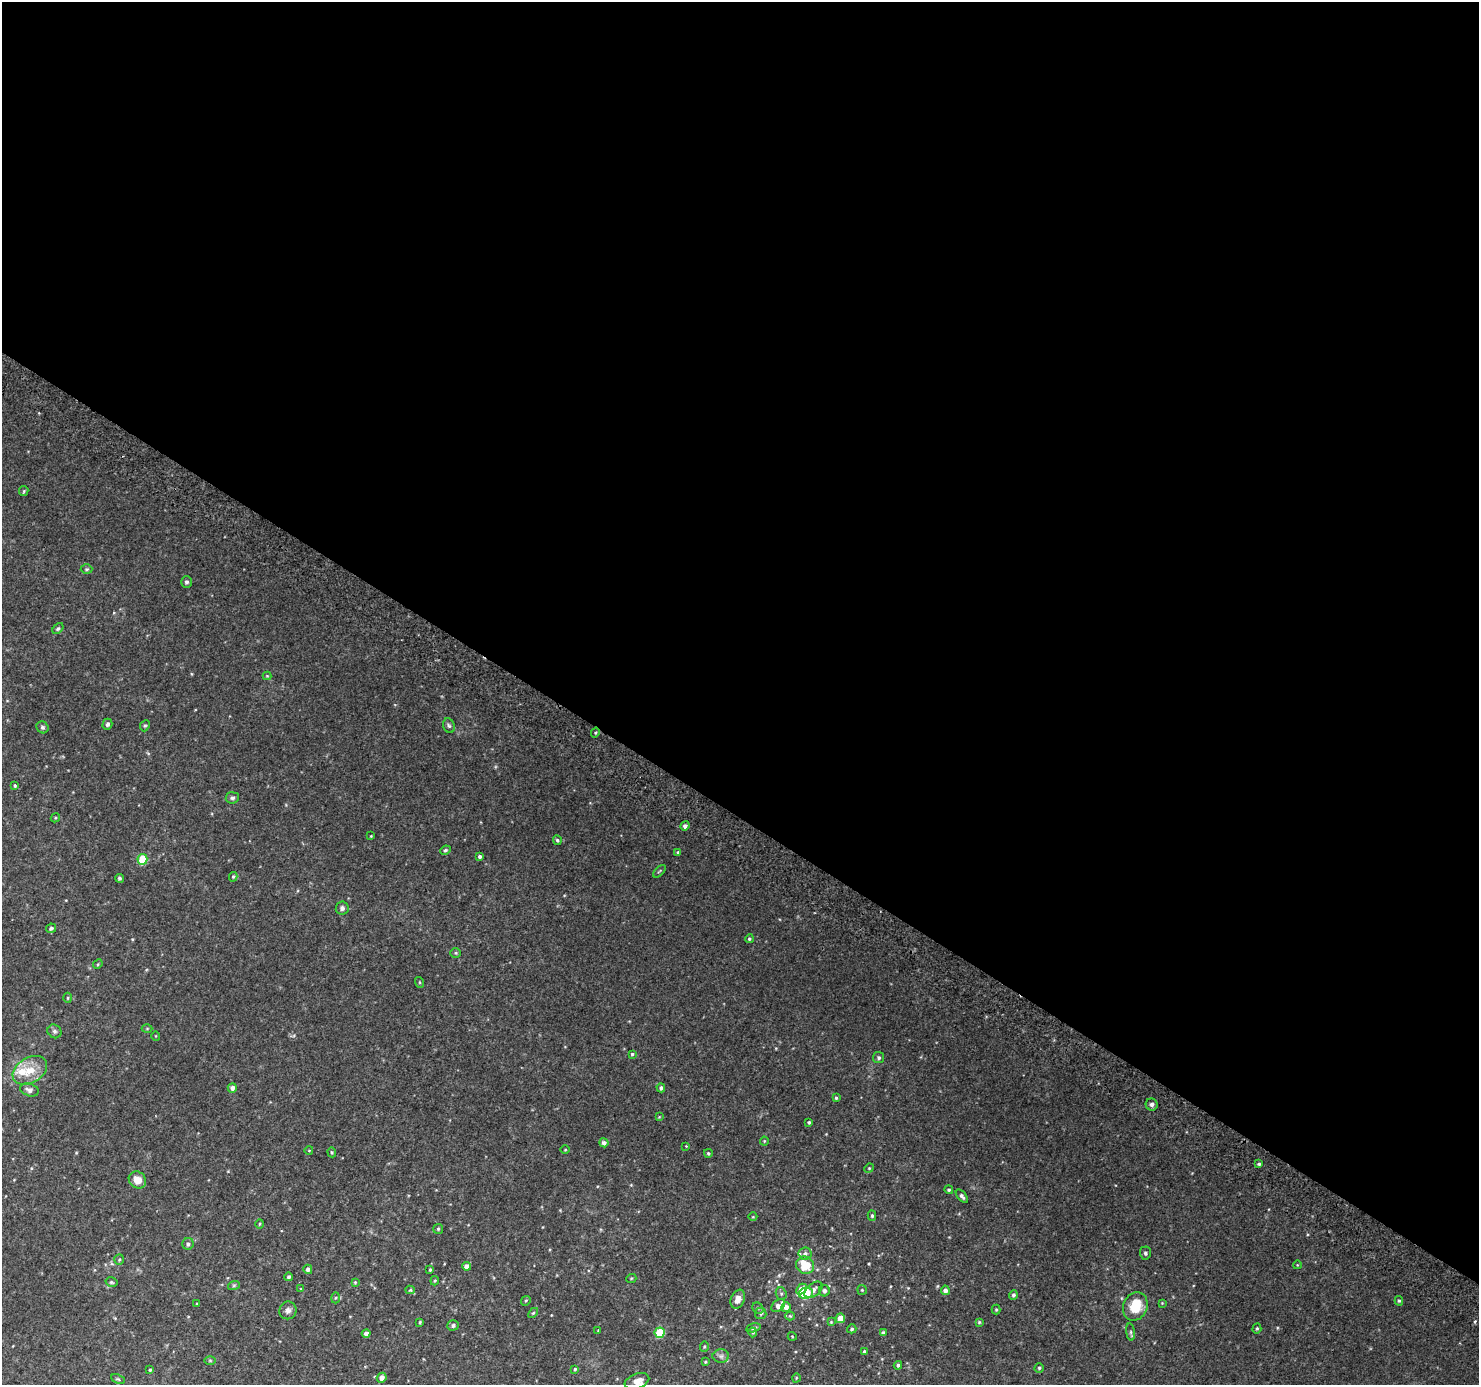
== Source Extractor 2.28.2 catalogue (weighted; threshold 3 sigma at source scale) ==
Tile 3 of 4 x 4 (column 3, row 1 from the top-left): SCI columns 2985-4461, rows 4438-5820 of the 5961 x 6042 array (HDU 1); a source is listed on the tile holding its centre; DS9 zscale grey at full resolution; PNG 1481 x 1387 px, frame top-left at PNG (2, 2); each listed source drawn as its Kron ellipse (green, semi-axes under 4 px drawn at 4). Shown black and unused: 59% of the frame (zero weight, under 2 of 3 exposures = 2% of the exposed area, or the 3 px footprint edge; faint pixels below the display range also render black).
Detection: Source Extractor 2.28.2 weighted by HDU 2 'WHT'; one run over the whole footprint, this tile lists its part. Background 0.0747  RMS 0.013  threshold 0.0567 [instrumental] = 3 sigma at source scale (4.5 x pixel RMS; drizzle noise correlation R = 1.50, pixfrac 1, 0.0396/0.0396 arcsec/px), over >= 5 px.
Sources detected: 130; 3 inside a brighter listed object's ellipse — not listed separately; the other 127 listed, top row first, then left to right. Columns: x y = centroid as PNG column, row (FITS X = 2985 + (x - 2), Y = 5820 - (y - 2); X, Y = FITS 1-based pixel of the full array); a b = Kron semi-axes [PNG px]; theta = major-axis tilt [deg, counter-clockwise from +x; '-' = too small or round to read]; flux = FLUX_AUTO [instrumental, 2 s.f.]
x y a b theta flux
24 491 5 4 - 1.4
87 569 6 5 - 1.8
186 582 5 5 - 2.8
58 629 6 4 47 2.1
267 676 4 4 - 1.2
107 724 5 5 - 3.6
145 726 6 4 66 1.7
449 726 7 5 -71 2.7
42 727 6 5 - 2.3
595 733 5 3 - 1.5
15 786 4 3 - 1.7
232 798 7 5 7 2.9
55 818 5 3 - 1.3
685 826 5 4 - 3.9
371 836 4 3 - 1.1
557 840 5 4 - 1.9
445 850 5 4 - 1.8
678 852 4 4 - 2
480 856 3 3 - 2.4
142 859 5 5 - 39
659 871 8 3 44 1.4
233 877 5 4 - 1.7
119 878 4 4 - 2.1
342 908 6 6 - 3.7
51 928 5 4 - 2.6
749 939 4 4 - 1.8
456 953 5 5 - 1.8
98 964 5 4 - 1.4
419 982 5 3 - 1.2
68 998 5 3 - 1.4
147 1029 5 3 - 1.1
54 1031 7 6 - 3.3
156 1036 5 3 - 0.9
632 1054 4 4 - 1.5
879 1058 5 5 - 2.3
30 1070 18 12 31 24
232 1088 4 4 - 5.1
661 1088 4 4 - 2.9
29 1090 10 6 -18 6.2
836 1098 4 4 - 1.6
1152 1104 6 6 - 4
659 1117 4 4 - 1
809 1122 3 3 - 2
764 1141 4 4 - 1.3
604 1143 4 4 - 4.8
686 1146 2 2 - 0.73
309 1150 4 3 - 0.8
565 1150 4 3 - 1
332 1152 5 4 - 1.4
708 1153 4 4 - 1.7
1259 1164 4 3 - 1.8
869 1168 5 4 - 1.3
137 1180 9 8 - 13
949 1190 4 4 - 1.9
962 1196 8 4 -51 3.6
872 1216 5 4 - 2.2
753 1217 4 3 - 0.87
260 1224 4 3 - 1.1
438 1229 5 5 - 1.7
188 1244 6 5 - 3.7
1145 1253 6 5 - 2.6
805 1254 7 6 - 3.7
119 1260 5 5 - 1.6
805 1265 9 8 - 32
1297 1265 4 3 - 0.87
467 1266 4 4 - 7.9
308 1269 4 4 - 4.6
430 1270 4 3 - 1.3
289 1277 4 4 - 2.9
631 1279 5 3 - 1
435 1281 5 4 - 1.5
111 1282 6 4 -15 1.9
355 1282 4 4 - 1.2
234 1285 6 4 19 1.5
301 1289 4 4 - 0.99
802 1289 6 4 48 11
410 1290 4 4 - 1.8
813 1290 10 6 39 6.4
862 1290 5 4 - 1.5
945 1290 4 4 - 4.4
824 1291 5 5 - 4
806 1293 7 5 10 48
781 1294 6 5 - 2.3
1013 1295 5 4 - 2.5
336 1298 5 3 - 1.2
738 1299 10 6 66 9.6
526 1301 5 4 - 1.4
1399 1301 5 4 - 1.8
197 1303 4 2 - 0.96
1162 1303 3 3 - 0.89
778 1306 7 5 43 7
1135 1306 15 12 65 31
786 1307 5 4 - 6.4
758 1308 6 5 - 2.1
288 1310 9 8 - 5
996 1310 5 4 - 1.4
533 1313 6 3 44 1.4
761 1314 6 5 - 2.3
790 1316 4 4 - 1.3
840 1318 5 4 - 12
420 1322 4 3 - 1.4
831 1322 4 4 - 1.1
979 1322 4 4 - 1.4
453 1325 6 5 - 3.3
754 1328 7 4 15 2.6
852 1329 5 4 - 1.9
1257 1329 5 4 - 1.7
598 1330 3 3 - 0.87
753 1332 5 4 - 1.8
1130 1332 9 4 -82 2.6
366 1333 4 4 - 5.3
660 1333 5 5 - 47
883 1333 4 4 - 3.2
792 1336 4 3 - 0.92
704 1346 5 4 - 1.6
864 1351 4 4 - 1.9
721 1356 8 6 0 3.9
210 1360 6 4 0 1.5
705 1362 4 3 - 1.4
898 1365 4 4 - 2.4
1039 1368 4 4 - 1.7
575 1369 4 3 - 1.6
150 1370 4 3 - 1.6
382 1378 5 4 - 6.1
796 1378 5 3 - 0.91
118 1379 7 4 -24 1.9
637 1381 13 7 19 11